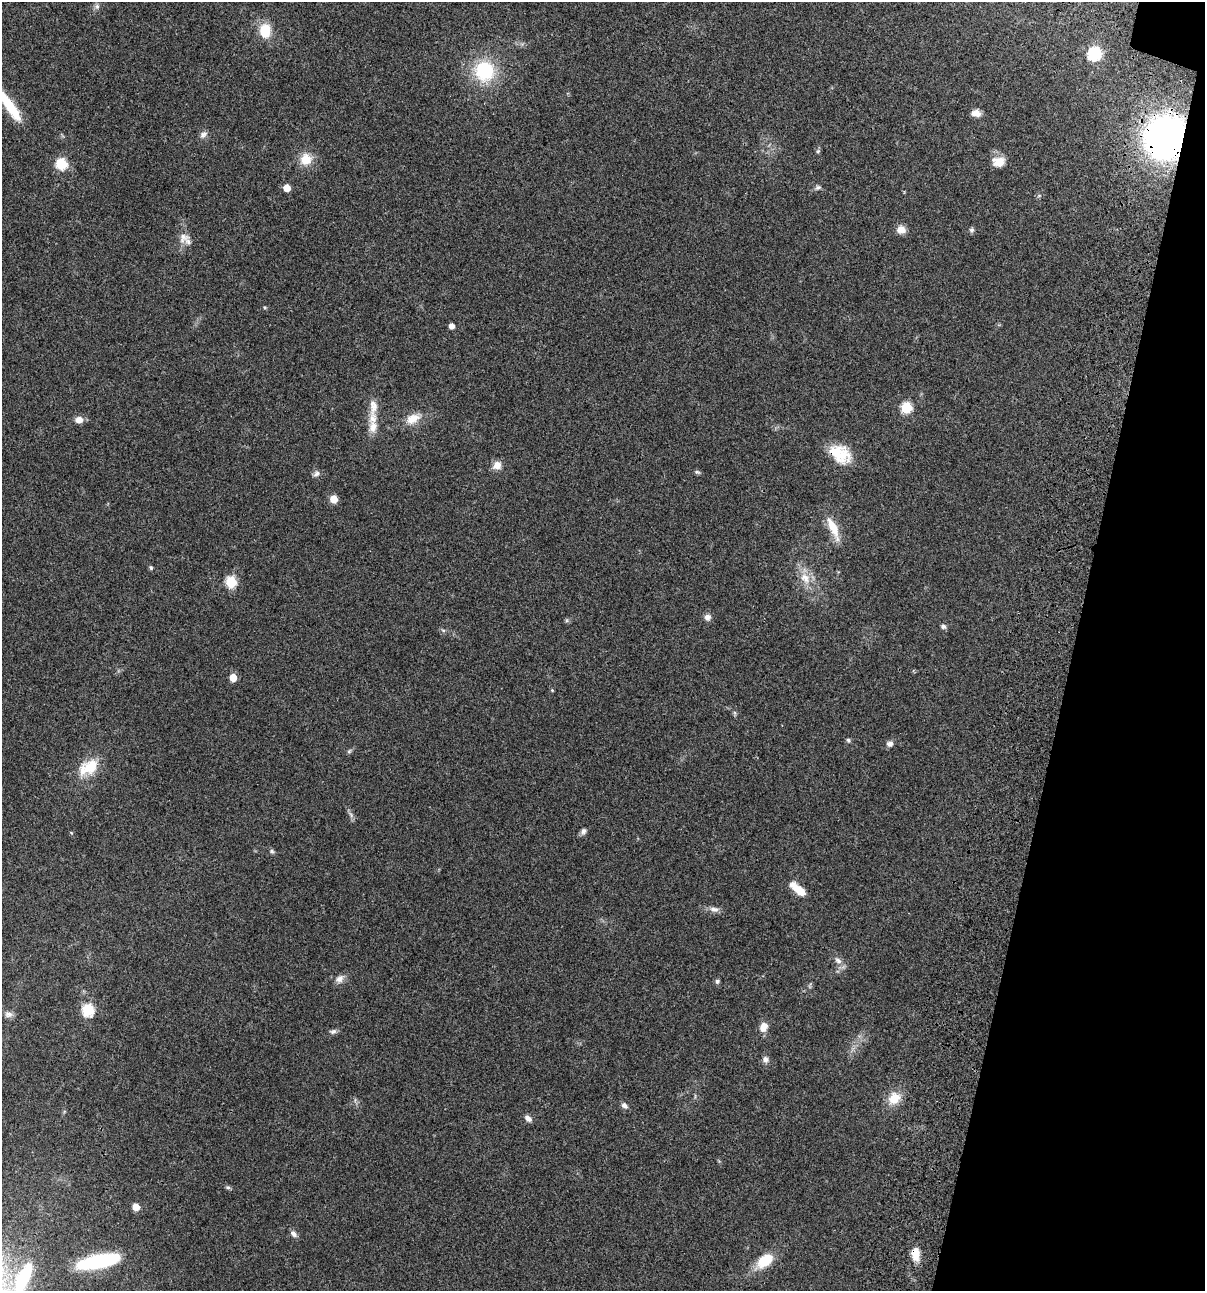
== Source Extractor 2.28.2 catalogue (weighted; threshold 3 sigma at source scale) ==
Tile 8 of 4 x 4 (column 4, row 2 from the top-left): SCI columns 3843-5045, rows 2696-3984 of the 5404 x 5390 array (HDU 1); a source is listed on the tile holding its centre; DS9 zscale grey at full resolution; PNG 1207 x 1293 px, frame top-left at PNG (2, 2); no overlay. Shown black and unused: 11% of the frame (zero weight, under 3 of 4 exposures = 9% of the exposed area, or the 3 px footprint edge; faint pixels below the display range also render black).
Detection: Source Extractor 2.28.2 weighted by HDU 2 'WHT'; one run over the whole footprint, this tile lists its part. Background 0.0472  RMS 0.0054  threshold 0.0242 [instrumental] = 3 sigma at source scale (4.5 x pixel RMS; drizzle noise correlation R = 1.50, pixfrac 1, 0.05/0.05 arcsec/px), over >= 5 px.
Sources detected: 73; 3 inside a brighter listed object's ellipse — not listed separately; the other 70 listed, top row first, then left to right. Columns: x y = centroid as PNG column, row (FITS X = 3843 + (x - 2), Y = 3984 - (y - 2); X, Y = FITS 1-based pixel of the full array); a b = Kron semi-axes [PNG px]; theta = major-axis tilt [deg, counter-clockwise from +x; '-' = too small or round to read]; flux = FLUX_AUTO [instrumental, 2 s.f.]
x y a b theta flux
97 6 8 7 - 1.6
265 30 16 12 -89 12
522 44 5 5 - 1
1095 53 7 6 - 72
484 71 21 20 - 35
8 104 55 10 -55 21
976 113 11 8 -4 3.4
203 134 12 8 43 2.2
1165 137 26 23 70 300
818 151 6 5 - 0.84
306 159 14 13 - 9.1
999 162 15 11 8 7
61 163 6 6 - 41
818 187 9 6 27 1.3
287 188 5 5 - 7.2
1039 196 7 4 2 0.77
901 230 10 9 - 4.1
972 230 7 6 - 1.3
183 237 16 13 26 4.8
265 307 6 4 -21 0.64
452 326 5 4 - 3.5
373 407 25 10 88 6
906 407 6 6 - 35
413 419 21 11 26 8.1
79 420 9 7 7 4.2
840 454 29 19 -36 17
497 465 11 9 36 4.3
697 472 8 5 -11 0.95
316 473 9 8 - 1.9
334 499 5 5 - 12
833 528 34 10 -66 11
151 568 6 5 - 0.84
805 578 19 14 -60 8.6
231 582 6 6 - 36
707 617 9 8 - 2.4
567 620 6 5 - 0.87
943 626 7 6 - 1.5
443 630 7 4 -36 0.86
233 677 5 5 - 8.6
552 690 4 4 - 0.56
735 713 8 4 -81 0.85
848 740 6 5 - 1.1
890 743 7 7 - 2.4
349 751 8 5 36 0.94
88 767 29 17 34 15
351 815 11 4 -50 1.5
583 831 8 6 53 1.9
71 833 5 4 - 0.6
272 851 7 5 -27 1.1
798 889 21 8 -40 8.9
714 909 14 7 -7 2.9
838 960 12 8 -48 3.1
339 979 13 9 46 3.1
717 981 6 6 - 1.1
810 986 8 4 82 0.84
88 1010 7 6 - 50
8 1014 12 8 -7 2.5
763 1027 10 8 73 5.4
333 1031 10 6 7 1.5
765 1059 9 8 - 2.1
894 1098 17 13 46 9.6
624 1105 9 7 -42 1.9
528 1118 9 6 -40 2.5
228 1187 8 5 -20 0.98
136 1207 5 5 - 7.9
294 1234 10 6 -48 2.1
915 1254 17 10 -84 6.9
98 1261 42 11 11 50
764 1261 20 12 40 15
23 1278 50 18 66 40
Overlapping masked pixels (flux is a lower limit): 3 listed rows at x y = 1165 137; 840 454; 915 1254
Isophote crosses this tile's border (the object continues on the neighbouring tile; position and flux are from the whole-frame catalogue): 2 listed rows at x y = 8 104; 23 1278